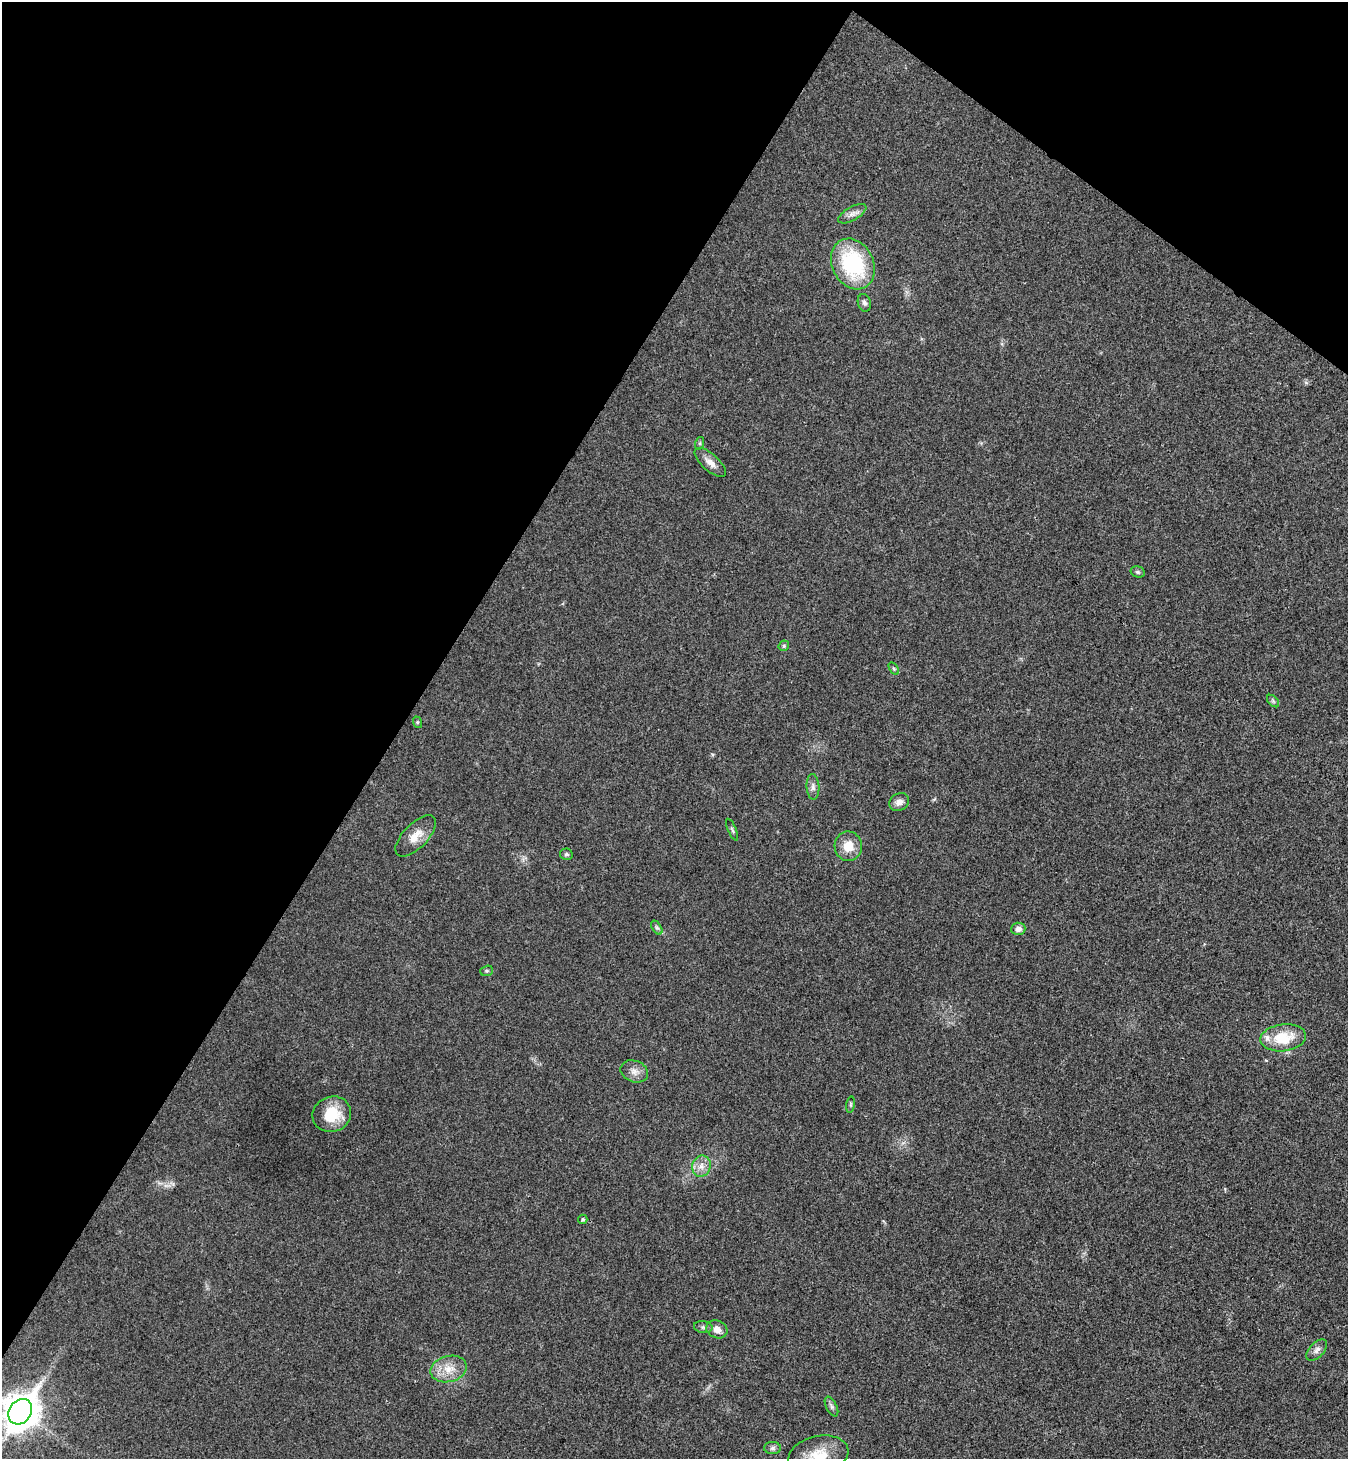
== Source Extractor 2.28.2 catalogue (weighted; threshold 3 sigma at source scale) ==
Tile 2 of 4 x 4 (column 2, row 1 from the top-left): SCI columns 1546-2891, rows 4410-5866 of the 5922 x 5901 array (HDU 1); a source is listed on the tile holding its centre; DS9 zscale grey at full resolution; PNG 1350 x 1461 px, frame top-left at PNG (2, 2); each listed source drawn as its Kron ellipse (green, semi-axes under 4 px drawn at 4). Shown black and unused: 34% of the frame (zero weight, under 3 of 4 exposures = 6% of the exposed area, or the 3 px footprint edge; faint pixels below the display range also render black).
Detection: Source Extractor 2.28.2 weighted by HDU 2 'WHT'; one run over the whole footprint, this tile lists its part. Background 0.0196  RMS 0.0064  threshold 0.0286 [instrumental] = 3 sigma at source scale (4.5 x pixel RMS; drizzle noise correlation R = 1.50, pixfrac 1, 0.05/0.05 arcsec/px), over >= 5 px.
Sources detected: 34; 1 inside a brighter listed object's ellipse — not listed separately; the other 33 listed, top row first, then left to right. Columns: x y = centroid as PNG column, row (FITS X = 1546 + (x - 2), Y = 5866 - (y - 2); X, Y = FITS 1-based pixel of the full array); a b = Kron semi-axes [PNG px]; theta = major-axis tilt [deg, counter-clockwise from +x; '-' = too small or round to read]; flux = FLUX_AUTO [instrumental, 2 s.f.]
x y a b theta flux
852 214 16 6 29 3.5
853 264 26 20 -63 57
864 303 9 6 -73 2
700 443 6 4 71 0.96
710 462 19 8 -42 4.9
1138 572 7 5 -15 1.2
784 646 6 5 - 0.95
894 669 7 4 -58 0.87
1273 701 7 4 -46 1.2
417 722 6 4 -72 0.71
813 787 13 6 -87 2.7
899 802 10 8 28 3.9
732 830 12 3 -66 1.2
416 836 26 12 46 9.4
848 846 15 13 -87 10
566 854 6 5 - 1.3
657 928 8 4 -57 1.3
1018 929 7 6 - 3
487 971 6 5 - 0.96
1283 1038 23 13 7 19
634 1071 14 10 -22 4.5
851 1105 8 4 82 1.2
332 1114 19 17 22 20
701 1166 11 9 72 4.8
583 1219 5 4 - 1.1
703 1327 9 6 -9 1.8
717 1329 11 8 -24 4.5
1317 1350 13 7 47 2.9
449 1369 18 13 14 10
831 1406 11 5 -63 1.8
20 1412 13 11 54 1200
772 1448 8 6 1 1.8
818 1455 30 19 13 18
Isophote crosses this tile's border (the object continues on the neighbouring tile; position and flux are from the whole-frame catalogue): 2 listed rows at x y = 20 1412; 818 1455